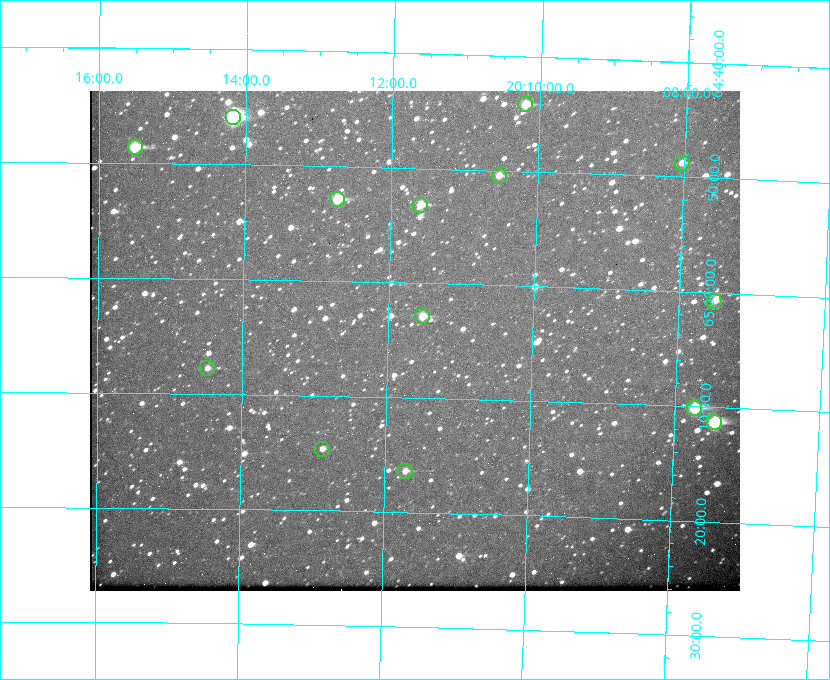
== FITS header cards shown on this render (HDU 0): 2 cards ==
NAXIS1  =                  650
NAXIS2  =                  500

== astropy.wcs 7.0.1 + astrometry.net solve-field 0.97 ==
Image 650 x 500 px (HDU 0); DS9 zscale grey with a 90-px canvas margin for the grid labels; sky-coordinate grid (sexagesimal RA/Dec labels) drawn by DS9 from the SOLVED WCS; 14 Tycho-2 reference stars matched to detected sources circled (green)
Header WCS: none
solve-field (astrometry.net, Tycho-2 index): SOLVED blind (the file carries no WCS)
Solved WCS: RA---TAN-SIP/DEC--TAN-SIP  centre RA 20:11:38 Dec +65:05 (302.91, +65.08 deg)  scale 5.23 arcsec/px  FOV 56.7' x 43.6'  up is +179 deg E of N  parity flipped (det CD > 0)
(file carries no celestial WCS; the grid is the blind solution)
Tycho-2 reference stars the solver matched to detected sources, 14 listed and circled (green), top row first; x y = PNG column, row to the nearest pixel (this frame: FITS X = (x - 90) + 1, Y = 500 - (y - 91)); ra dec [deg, ICRS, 3 dp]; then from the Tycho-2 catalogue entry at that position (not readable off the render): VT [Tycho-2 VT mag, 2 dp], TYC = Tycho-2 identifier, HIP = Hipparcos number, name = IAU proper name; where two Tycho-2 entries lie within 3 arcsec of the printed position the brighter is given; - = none
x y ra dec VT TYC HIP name
525 104 302.549 +64.736 9.65 4240-950-1 - -
233 117 303.544 +64.765 7.36 4240-620-1 99731 -
135 147 303.878 +64.810 8.93 4240-794-1 - -
682 163 302.008 +64.813 10.38 4240-809-1 - -
499 176 302.633 +64.841 10.69 4240-985-1 - -
337 199 303.184 +64.880 9.02 4240-488-1 - -
420 205 302.897 +64.886 9.40 4240-717-1 - -
714 301 301.878 +65.011 10.80 4240-59-1 - -
422 316 302.882 +65.048 10.25 4240-98-1 - -
207 368 303.620 +65.129 11.18 4240-34-1 - -
694 408 301.932 +65.168 8.01 4240-866-1 99147 -
714 422 301.862 +65.188 7.70 4240-604-1 99125 -
322 449 303.217 +65.244 11.17 4240-236-1 - -
405 471 302.928 +65.273 10.74 4240-760-1 - -